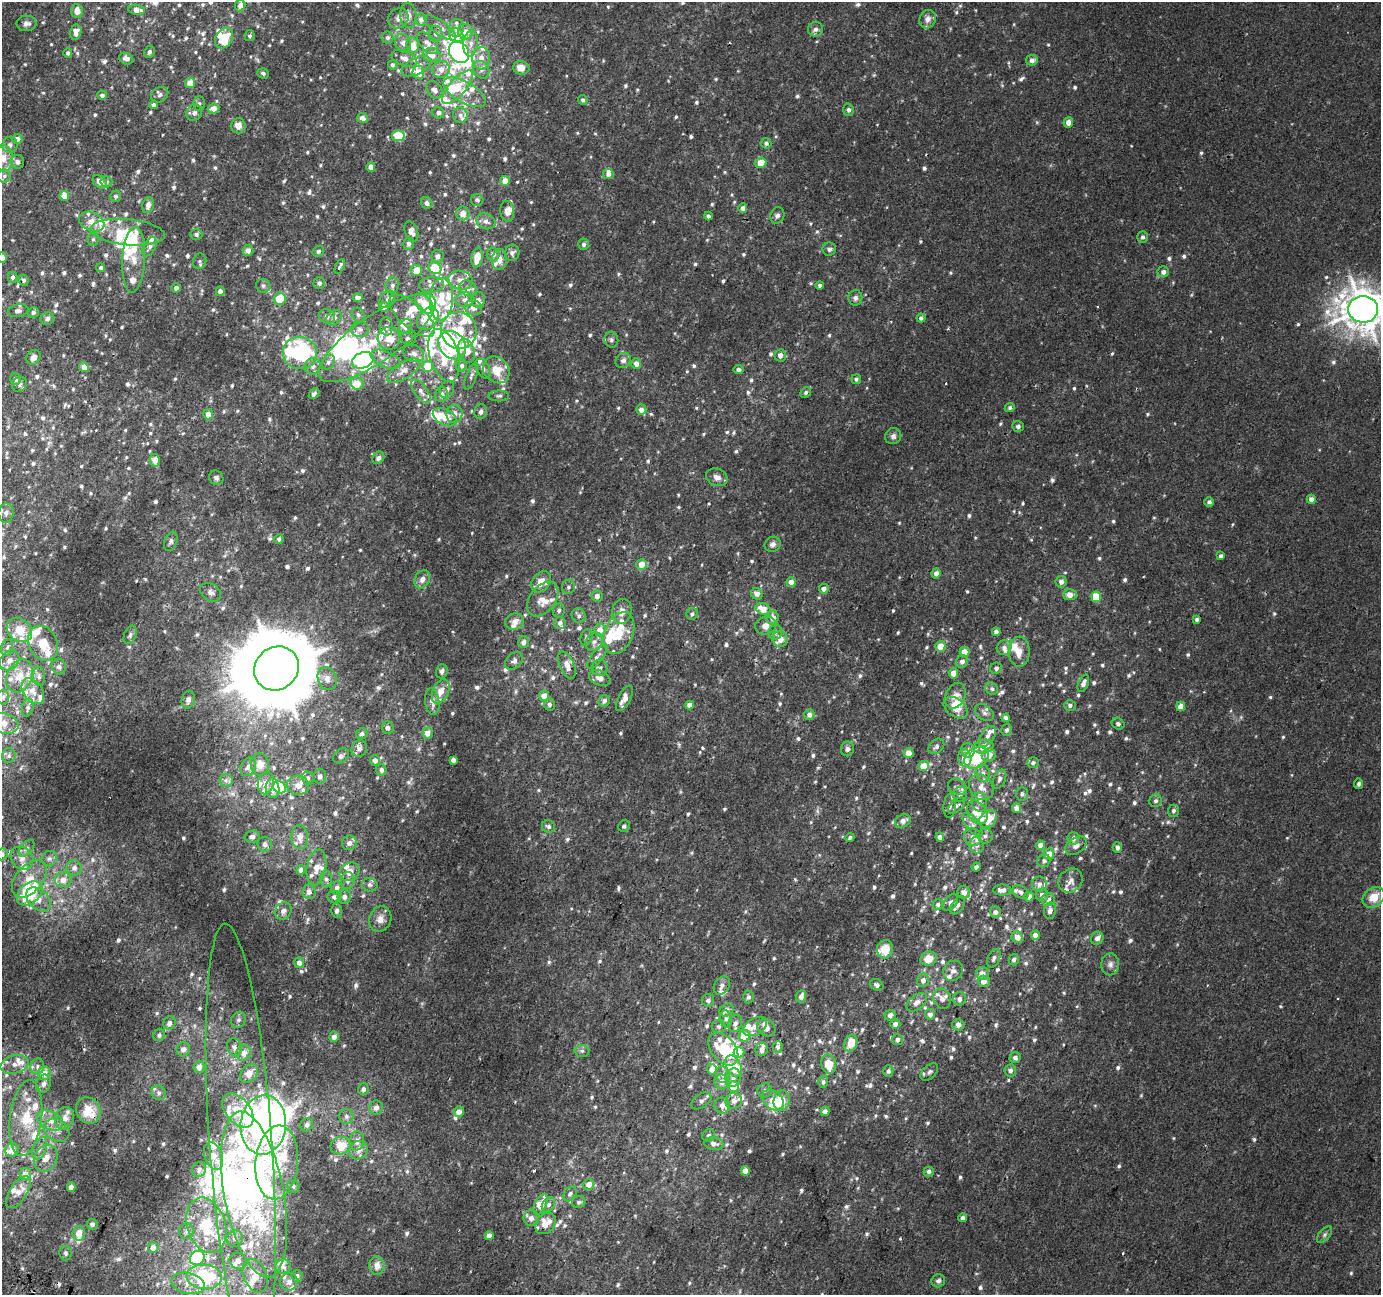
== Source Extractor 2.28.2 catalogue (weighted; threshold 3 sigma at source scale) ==
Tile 7 of 4 x 4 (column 3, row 2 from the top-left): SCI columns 2781-4159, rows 2901-4193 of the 5553 x 5736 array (HDU 1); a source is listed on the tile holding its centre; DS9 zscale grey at full resolution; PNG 1383 x 1297 px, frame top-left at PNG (2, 2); each listed source drawn as its Kron ellipse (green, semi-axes under 4 px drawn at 4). Shown black and unused: <1% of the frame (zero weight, under 2 of 3 exposures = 2% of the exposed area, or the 3 px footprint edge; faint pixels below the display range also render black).
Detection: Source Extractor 2.28.2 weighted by HDU 2 'WHT'; one run over the whole footprint, this tile lists its part. Background 0.00354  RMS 0.0031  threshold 0.0139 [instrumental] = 3 sigma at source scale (4.5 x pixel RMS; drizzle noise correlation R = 1.50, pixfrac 1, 0.0396/0.0396 arcsec/px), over >= 5 px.
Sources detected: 1170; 1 too faint to see at this stretch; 18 inside a brighter object's white glare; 4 cosmic-ray / hot-pixel residue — neither listed nor drawn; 180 inside a brighter listed object's ellipse — not listed separately; of the other 967, all 500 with FLUX_AUTO >= 0.768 (the completeness limit of this list) listed and drawn (467 fainter detections not listed), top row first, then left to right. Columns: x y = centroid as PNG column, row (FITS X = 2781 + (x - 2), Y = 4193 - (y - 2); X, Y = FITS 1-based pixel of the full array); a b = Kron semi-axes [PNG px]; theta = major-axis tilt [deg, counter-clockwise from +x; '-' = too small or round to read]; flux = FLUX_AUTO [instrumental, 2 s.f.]
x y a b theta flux
240 5 6 5 - 1.7
136 10 8 5 -8 2.3
77 11 7 5 -87 3
408 15 12 8 -84 2.6
398 18 11 9 47 2
421 19 6 5 - 1.7
928 19 9 8 - 1.8
26 23 10 7 0 1.4
440 28 19 7 -36 2.4
456 28 9 7 78 1.8
816 29 7 7 - 1.2
76 32 7 5 76 2
465 32 8 7 - 2.9
436 34 8 7 - 1.2
250 36 5 5 - 0.81
456 36 8 6 -50 3.1
224 38 11 8 58 9.1
387 38 6 6 - 1.1
403 43 10 7 -65 1.6
428 43 13 7 -47 2.2
471 44 13 7 85 2.3
413 45 8 6 -79 4.2
149 52 6 5 - 0.81
459 52 12 9 -55 81
68 53 4 4 - 0.9
432 55 8 7 - 3.6
404 58 13 7 -23 2
481 58 11 9 86 2.9
126 59 7 5 -21 1.4
1032 60 6 5 - 1.6
392 65 5 4 - 0.89
416 66 16 8 26 2.3
521 68 8 6 -11 3.1
441 69 9 8 - 2.6
481 70 9 7 -56 1.4
418 72 6 6 - 4
263 73 6 5 - 0.88
190 83 5 5 - 3.2
458 87 21 8 48 6.6
434 90 10 7 -50 1.6
465 92 23 10 -30 5.1
102 95 5 4 - 0.99
160 95 9 7 35 1.1
583 100 5 4 - 0.8
199 104 7 6 - 0.86
154 105 4 4 - 1.1
214 109 6 5 - 2.5
848 110 6 5 - 0.79
194 113 8 7 - 1.5
438 113 6 5 - 1.1
460 115 7 7 - 1.4
362 118 5 5 - 1.7
1068 122 5 4 - 2.2
238 126 7 7 - 2.1
398 136 6 5 - 13
17 139 5 5 - 1.6
766 143 5 5 - 0.99
10 145 8 7 - 1.2
3 158 13 9 -86 4.1
17 162 7 6 - 1.2
761 163 6 5 - 4.3
371 167 4 4 - 2.8
608 174 5 5 - 1.5
4 176 6 6 - 0.9
505 181 5 5 - 3.9
100 182 8 5 -39 2.1
106 182 6 5 - 0.98
64 196 5 4 - 4
115 196 5 5 - 0.83
477 200 6 6 - 1.1
427 203 6 5 - 1.1
148 205 8 5 76 1.6
743 208 4 4 - 1.7
507 211 10 7 -83 2.7
463 213 7 6 - 2.7
777 215 8 7 - 1
708 216 4 4 - 0.91
486 221 10 7 -24 1.8
92 222 13 9 -24 3.2
411 231 10 6 -70 1.6
128 232 37 13 -5 9.8
196 234 6 5 - 0.8
1143 237 6 5 - 0.94
93 239 6 5 - 0.79
409 244 6 5 - 0.89
584 244 6 5 - 0.99
149 247 10 6 60 1.2
829 249 6 6 - 0.92
248 250 5 5 - 1.7
318 251 6 5 - 0.77
512 253 8 7 - 1.3
493 254 6 6 - 1.4
437 256 6 6 - 1.5
2 258 5 4 - 1.7
477 258 10 5 80 3.9
499 259 10 7 85 2.1
134 260 33 11 87 5.5
200 261 8 6 73 0.79
340 266 8 3 63 1.1
101 268 4 4 - 0.86
435 268 6 5 - 16
417 270 5 5 - 3.8
1163 272 6 5 - 1.4
13 277 5 5 - 0.9
23 280 5 5 - 0.86
461 280 12 9 -16 2.5
319 283 6 5 - 1
392 285 8 6 70 1.1
431 285 12 8 3 1.7
820 285 4 4 - 0.8
263 286 7 6 - 0.79
176 288 4 4 - 1.2
468 289 9 7 -33 1.4
220 291 5 4 - 1.3
358 298 5 4 - 1.4
855 298 8 7 - 1
280 299 6 6 - 7.9
387 299 9 6 53 1.2
441 299 21 11 87 6.8
465 300 9 7 9 1.3
478 300 8 7 - 1.1
424 304 12 7 -49 6.4
384 307 5 5 - 1.9
473 308 8 7 - 2.2
1363 309 15 13 -4 720
18 311 10 6 11 1.2
33 312 5 5 - 0.81
358 315 7 6 - 0.78
327 316 8 7 - 1
412 316 28 12 -42 5
334 318 8 6 48 1.4
921 318 4 4 - 0.91
47 319 7 6 - 0.93
428 319 12 9 49 7.3
386 326 9 6 -83 1.3
405 327 7 6 - 1.6
360 329 9 7 1 1.5
459 330 19 17 -63 10
377 338 69 23 35 24
389 338 11 11 - 5.1
408 339 8 5 -13 0.97
611 340 8 7 - 0.8
452 345 15 12 -47 30
467 351 12 7 -70 3.9
300 353 17 16 - 32
414 354 11 8 -19 1.6
444 355 27 14 -73 13
780 355 6 6 - 1.5
33 357 8 6 51 1.6
385 359 15 8 -23 2.6
363 360 11 7 21 29
623 361 8 7 - 1.2
328 362 8 6 59 0.98
636 364 5 5 - 1.9
313 366 8 7 - 1.4
428 366 5 5 - 7
461 366 5 5 - 1.2
84 367 5 4 - 2.8
483 369 11 6 -62 1.2
739 369 5 4 - 1.2
496 370 14 12 -47 6.1
403 371 19 8 32 3
471 376 14 5 69 1.1
16 379 6 5 - 1.1
856 379 5 4 - 0.84
357 383 6 6 - 4.2
19 384 8 7 - 0.93
447 389 9 7 64 1.3
421 391 14 6 -54 1.7
806 392 6 5 - 0.78
314 394 6 4 50 0.81
442 395 7 6 - 1.9
499 396 10 5 2 0.79
1010 408 5 4 - 0.82
641 410 5 5 - 2
481 412 7 6 - 1.4
208 414 5 5 - 3
454 414 9 8 - 1.8
445 417 13 8 -29 5.3
1018 426 6 5 - 0.82
893 436 8 8 - 1.1
378 458 6 5 - 0.96
155 460 6 5 - 3.2
717 477 11 8 -24 1.8
216 478 7 6 - 0.84
1311 499 4 4 - 2
1209 502 5 4 - 1
6 513 10 7 86 1.5
279 539 5 4 - 0.9
171 541 10 6 69 0.97
773 544 8 7 - 1.3
1221 556 4 4 - 1
642 564 6 5 - 3.4
936 573 5 4 - 1.6
422 579 9 7 64 1.9
541 582 12 8 54 4.3
791 582 5 4 - 2.1
1061 582 6 5 - 1.5
568 587 7 6 - 0.82
824 589 5 5 - 1.5
211 592 11 8 -36 1.5
757 594 6 5 - 1.9
1070 595 7 5 4 2.9
597 596 6 5 - 1.4
1096 597 5 5 - 7.6
543 599 19 12 52 4
763 609 7 5 -22 3.9
559 610 7 6 - 0.84
622 612 13 9 78 2.4
692 614 6 5 - 0.81
579 616 7 6 - 0.98
773 618 7 6 - 2
1197 619 4 4 - 0.77
515 622 9 8 - 2.3
560 623 6 5 - 1.3
766 626 10 9 - 2.2
19 630 14 11 -38 6.1
600 630 6 6 - 2.9
775 632 7 6 - 0.98
996 632 4 4 - 1.1
619 633 22 14 67 10
130 635 9 6 68 0.88
586 637 8 6 72 0.88
780 639 8 7 - 2.6
524 642 6 5 - 1.5
594 642 10 8 59 1.7
43 643 18 14 -64 6.4
940 646 5 5 - 4.3
7 648 8 6 72 0.84
1004 648 8 7 - 1.5
964 652 5 5 - 3.2
1019 652 15 10 90 3.9
597 657 15 5 53 1.5
9 661 11 8 46 2.3
514 661 10 7 42 1.1
962 662 6 6 - 1.3
567 665 15 7 -67 2.7
59 667 8 7 - 1.3
276 668 23 21 40 4700
600 668 8 8 - 1.1
996 668 6 5 - 0.83
442 671 7 5 71 0.86
953 673 5 4 - 2.9
20 676 17 12 65 5.4
39 676 10 6 -83 1.1
600 678 11 7 -24 2
327 679 12 9 -71 2.3
1083 683 9 5 67 1.6
992 689 6 5 - 0.78
33 691 14 9 -54 3.1
441 691 13 8 66 3.4
544 696 5 5 - 3.5
955 696 13 9 65 2.6
3 697 7 6 - 0.81
624 698 14 6 63 2.7
188 700 9 6 76 1.3
604 701 6 5 - 1.1
432 702 13 7 -82 2.2
549 705 6 5 - 1
690 705 4 4 - 2.1
1070 705 6 5 - 0.91
1181 706 4 4 - 2.8
28 708 9 5 76 0.82
956 708 13 9 -37 4.3
984 713 10 7 -36 1.3
809 715 5 5 - 1.6
1006 718 4 4 - 1.2
3 723 15 10 -13 3.4
1118 724 6 5 - 0.81
388 728 6 5 - 1.1
1007 730 6 5 - 0.95
427 733 5 5 - 2.4
362 734 6 5 - 1.1
987 736 12 6 54 1.8
936 746 9 6 42 1
984 747 10 7 15 4
359 748 8 8 - 1.7
848 749 7 6 - 1
968 750 7 7 - 2
909 753 5 5 - 3.5
989 755 7 6 - 2.1
9 756 7 6 - 1
341 756 9 6 41 0.87
965 758 9 6 -86 3.5
976 758 13 10 31 19
375 760 5 5 - 1.7
453 760 4 4 - 1.7
1033 763 6 5 - 0.86
260 764 11 9 -88 3.4
924 766 5 5 - 5.3
248 767 10 7 60 1.4
381 770 5 5 - 1.1
983 773 9 7 -72 1.4
320 776 7 6 - 1.1
308 778 7 6 - 0.99
1000 779 10 6 68 1.1
226 780 6 6 - 0.86
266 783 11 8 77 2.5
1359 784 5 4 - 0.88
298 785 11 9 -2 2.7
279 787 7 5 -37 10
957 787 10 7 -28 1.3
981 787 14 11 -51 3.3
272 788 10 6 -82 2.9
960 794 8 7 - 1.5
1022 794 6 6 - 0.95
1156 801 6 6 - 0.9
979 802 9 8 - 1.6
950 805 12 6 84 1.3
956 806 10 5 43 1
1016 808 5 4 - 2.2
1173 811 6 5 - 0.97
977 812 13 9 -55 4.6
988 819 10 7 44 6.6
903 821 8 6 27 1.7
972 824 14 6 -49 1.6
624 826 6 5 - 0.85
548 827 7 6 - 1
985 836 7 7 - 1.2
252 837 8 6 13 1.1
300 837 12 8 -87 3.1
940 837 5 4 - 1.6
973 837 9 8 - 1.8
850 838 4 3 - 1.2
1073 838 6 6 - 1.7
349 843 7 7 - 1.3
265 844 7 7 - 1.4
977 845 8 7 - 1.6
1041 845 4 4 - 2.3
1076 846 12 8 32 1.6
1117 847 5 4 - 1.3
27 848 10 5 49 1.1
2 854 6 5 - 0.95
1049 854 5 5 - 3.2
22 858 12 10 -48 3
49 859 8 7 - 1.1
1044 861 7 6 - 0.97
316 867 18 9 79 3.2
976 867 4 4 - 0.92
74 868 8 7 - 1.4
301 870 5 4 - 2.5
350 872 11 8 30 2.5
29 879 22 13 49 5.5
326 879 8 6 -89 0.98
63 880 8 7 - 2.5
348 881 8 6 83 1.1
1070 881 13 11 41 1.9
1039 884 7 7 - 1.5
370 885 8 6 -10 0.94
337 888 7 6 - 1.4
1002 890 9 5 -1 1.7
309 892 7 6 - 1.7
964 892 7 6 - 1.7
1021 892 9 6 -29 0.88
30 893 14 10 39 11
1042 895 6 6 - 1.4
334 897 6 6 - 1.2
344 897 7 6 - 1.5
1029 897 5 4 - 2.2
1374 897 12 9 39 5.3
38 899 14 9 -42 3.7
1048 899 6 6 - 1.2
951 902 10 6 54 1
938 904 5 5 - 0.81
958 905 10 6 56 1
283 911 9 7 47 1.5
337 911 7 5 86 0.97
1050 911 8 6 80 1.5
995 912 5 5 - 1.5
380 919 13 11 69 2.7
1035 935 4 4 - 2.1
1017 937 6 5 - 2.7
1097 938 6 6 - 1.3
885 949 9 8 - 5.1
994 958 10 6 64 1.1
929 959 8 7 - 4.1
1014 960 6 5 - 0.99
299 963 5 5 - 1.6
1110 964 11 9 87 1.6
953 971 10 9 - 1.5
982 973 6 6 - 2.3
923 980 7 6 - 1.4
984 981 6 5 - 2.8
722 985 10 7 57 1.5
877 985 7 5 -27 0.95
801 996 6 5 - 1.6
748 997 6 5 - 0.95
942 999 10 8 -65 1.6
959 999 6 6 - 1.5
708 1000 6 6 - 1.2
917 1002 12 7 39 1.6
726 1010 7 6 - 1.8
930 1014 5 5 - 1.9
890 1015 5 5 - 1.5
726 1019 8 6 -81 1.1
238 1020 8 7 - 1
169 1023 7 6 - 1.5
735 1023 9 6 70 1.6
895 1024 5 5 - 1.4
958 1025 6 5 - 1.2
719 1027 7 7 - 0.9
755 1027 13 8 30 2.5
766 1028 10 8 -43 2.6
159 1035 6 5 - 0.89
744 1036 6 5 - 6.5
334 1037 5 5 - 1.7
898 1040 6 5 - 1.2
851 1043 9 6 71 4.8
234 1047 9 7 -73 1.6
778 1047 6 4 86 0.81
183 1049 7 6 - 1.6
723 1049 18 12 -51 11
762 1049 7 6 - 1.7
582 1051 7 6 - 0.85
739 1052 5 5 - 2.6
244 1053 8 7 - 2.3
1015 1058 5 5 - 1.1
14 1064 14 9 16 2.4
829 1064 9 7 -76 6.2
37 1066 8 6 75 1.2
734 1066 11 7 -64 5.3
199 1067 6 5 - 2.1
712 1069 5 5 - 2.3
1010 1070 6 6 - 1.3
888 1071 6 5 - 0.78
929 1072 10 6 43 1.1
44 1073 7 6 - 3.6
249 1074 10 7 47 2.8
723 1075 8 7 - 1.5
733 1078 9 7 76 1.7
721 1082 7 7 - 2.3
823 1082 6 4 84 0.81
44 1084 9 7 69 1.4
734 1086 5 5 - 6.5
363 1089 5 5 - 1.1
765 1090 7 7 - 0.88
159 1093 8 7 - 1.2
773 1100 12 8 -42 4.2
701 1101 11 6 35 1.3
734 1101 8 8 - 2
782 1101 10 8 78 5.7
722 1106 8 7 - 2.2
376 1107 7 6 - 1.7
88 1110 13 12 - 7.8
238 1111 19 12 -50 7.9
825 1111 5 4 - 1.4
459 1112 5 5 - 2.3
346 1116 7 7 - 0.99
26 1118 38 16 83 12
64 1118 11 9 67 2.9
50 1121 13 9 -23 3.5
263 1125 30 22 84 230
307 1125 7 6 - 1.1
57 1130 13 11 -33 2.7
709 1135 7 6 - 0.79
357 1141 9 7 83 2
241 1144 220 31 -86 83
714 1144 10 6 -11 1.7
341 1146 10 8 12 5.2
40 1148 12 6 70 1.7
12 1150 7 6 - 3.3
358 1150 10 9 - 2.1
213 1156 14 8 -69 5.4
46 1158 14 11 59 3.9
277 1163 37 21 85 23
199 1170 7 6 - 1.5
745 1171 4 4 - 3
929 1171 5 5 - 1
25 1174 6 6 - 2.7
589 1184 6 5 - 3.1
293 1186 6 6 - 0.78
71 1187 4 4 - 2.7
18 1192 18 8 58 3.4
254 1194 84 30 -80 80
570 1194 8 6 58 0.96
579 1202 7 6 - 0.88
540 1204 11 6 63 6.6
548 1205 8 6 55 1.1
531 1218 7 7 - 1.6
963 1218 4 4 - 1.1
545 1223 12 9 50 5.1
92 1224 5 5 - 1.1
206 1225 28 19 -73 16
187 1231 7 7 - 1
79 1233 7 6 - 3
1325 1235 10 5 50 0.81
489 1236 4 4 - 3.3
235 1238 8 8 - 1.6
153 1247 5 5 - 2
66 1253 7 6 - 0.88
197 1258 8 7 - 19
238 1261 9 8 - 2
377 1266 9 7 -89 2.7
283 1267 8 7 - 1.2
255 1276 18 11 -68 5
297 1276 6 5 - 0.85
204 1277 18 12 -4 27
938 1281 7 6 - 0.84
289 1282 8 8 - 1.6
188 1283 17 10 -14 3.7
Overlapping masked pixels (flux is a lower limit): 2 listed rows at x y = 88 1110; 241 1144
Isophote crosses this tile's border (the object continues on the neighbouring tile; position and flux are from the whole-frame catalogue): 8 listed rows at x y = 136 10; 3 158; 2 258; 1363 309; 18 311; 6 513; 3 723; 2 854